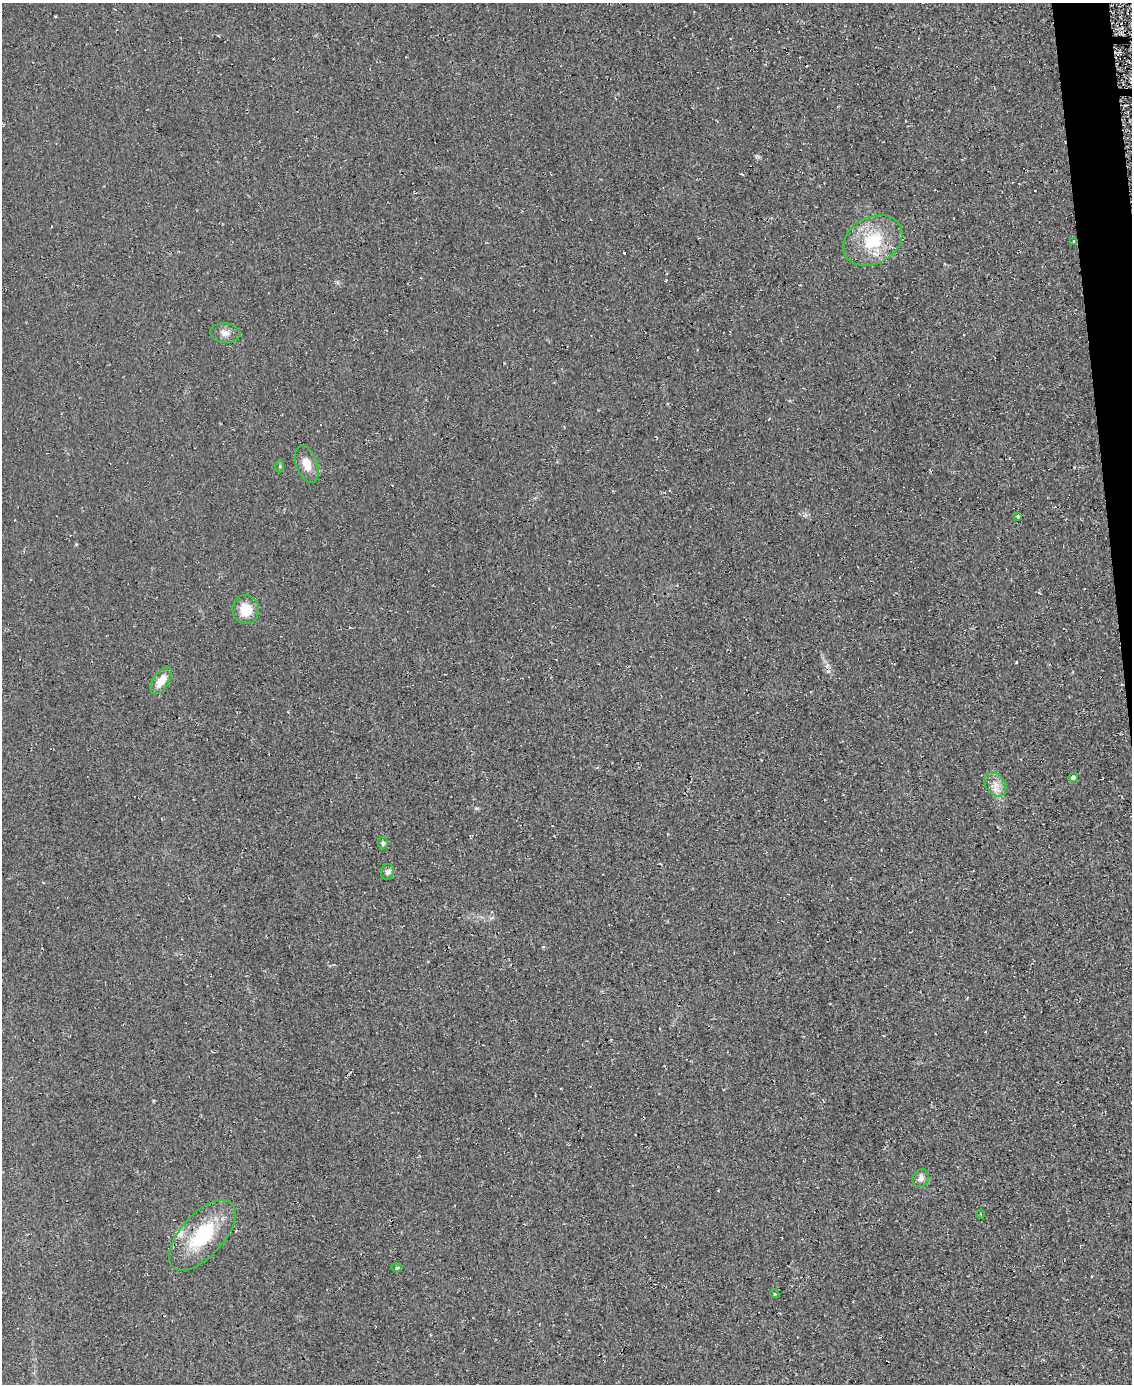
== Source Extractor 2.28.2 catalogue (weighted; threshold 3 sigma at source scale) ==
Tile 6 of 4 x 3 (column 2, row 2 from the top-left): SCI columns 1141-2270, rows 1555-2936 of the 4561 x 4553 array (HDU 1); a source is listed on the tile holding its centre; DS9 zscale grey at full resolution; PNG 1134 x 1386 px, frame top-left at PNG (2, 3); each listed source drawn as its Kron ellipse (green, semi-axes under 4 px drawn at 4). Shown black and unused: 2% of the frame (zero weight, under 2 of 3 exposures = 3% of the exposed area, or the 3 px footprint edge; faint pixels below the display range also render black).
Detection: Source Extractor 2.28.2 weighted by HDU 2 'WHT'; one run over the whole footprint, this tile lists its part. Background 0.0474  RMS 0.013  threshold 0.0589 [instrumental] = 3 sigma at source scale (4.5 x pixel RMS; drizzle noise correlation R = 1.50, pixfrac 1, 0.05/0.05 arcsec/px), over >= 5 px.
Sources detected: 18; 1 inside a brighter listed object's ellipse — not listed separately; the other 17 listed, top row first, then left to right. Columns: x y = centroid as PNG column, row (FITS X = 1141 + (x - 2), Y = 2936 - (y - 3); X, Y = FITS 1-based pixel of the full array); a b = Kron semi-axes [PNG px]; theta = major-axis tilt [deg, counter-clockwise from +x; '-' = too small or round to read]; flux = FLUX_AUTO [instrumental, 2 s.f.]
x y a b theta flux
873 240 31 23 28 63
1074 241 3 3 - 2.4
225 333 15 9 -7 8.6
307 464 19 10 -70 16
280 466 6 4 -89 1.9
1018 516 3 3 - 3.4
246 609 14 13 - 26
161 681 15 8 56 17
1073 777 4 4 - 4.8
995 784 13 9 -53 11
383 843 6 5 - 3
387 872 8 6 73 4.2
921 1178 9 7 61 6.2
981 1214 5 3 - 1.1
202 1235 43 21 48 79
397 1267 6 4 1 1.6
775 1294 4 3 - 1.2
Overlapping masked pixels (flux is a lower limit): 1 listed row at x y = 1074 241